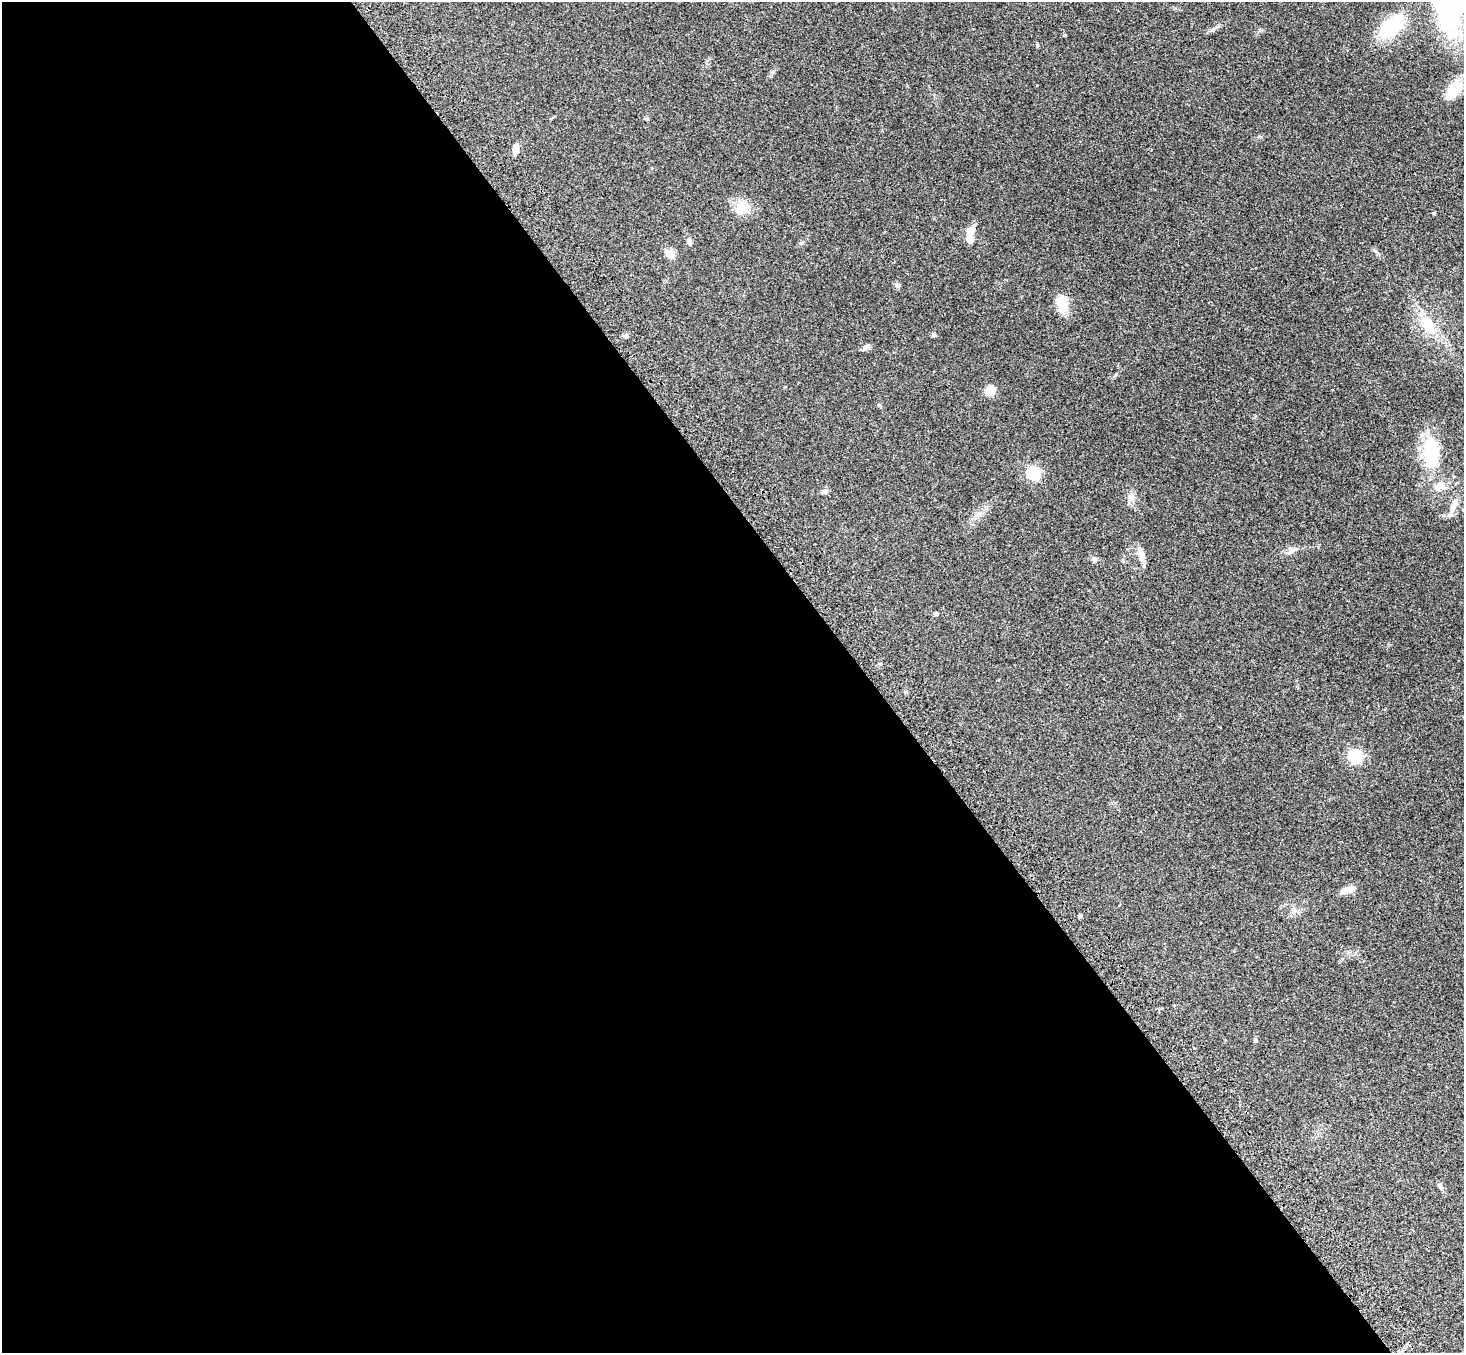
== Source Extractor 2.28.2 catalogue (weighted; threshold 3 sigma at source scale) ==
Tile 9 of 4 x 4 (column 1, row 3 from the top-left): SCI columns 82-1543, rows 1705-3055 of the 6010 x 5974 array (HDU 1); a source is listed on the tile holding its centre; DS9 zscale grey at full resolution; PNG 1466 x 1355 px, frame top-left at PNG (2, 2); no overlay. Shown black and unused: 59% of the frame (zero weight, under 3 of 4 exposures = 5% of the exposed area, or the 3 px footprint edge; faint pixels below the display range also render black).
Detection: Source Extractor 2.28.2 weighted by HDU 2 'WHT'; one run over the whole footprint, this tile lists its part. Background 0.204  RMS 0.0084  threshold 0.0379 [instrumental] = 3 sigma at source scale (4.5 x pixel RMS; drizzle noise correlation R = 1.50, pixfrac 1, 0.05/0.05 arcsec/px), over >= 5 px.
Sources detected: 35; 1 inside a brighter object's white glare — not listed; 2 inside a brighter listed object's ellipse — not listed separately; the other 32 listed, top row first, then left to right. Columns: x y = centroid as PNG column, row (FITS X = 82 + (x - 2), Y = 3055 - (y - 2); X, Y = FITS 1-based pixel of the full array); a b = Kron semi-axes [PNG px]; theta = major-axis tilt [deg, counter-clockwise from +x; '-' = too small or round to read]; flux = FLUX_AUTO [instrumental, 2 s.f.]
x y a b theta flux
1392 26 27 16 42 52
1065 35 4 3 - 0.92
1454 90 25 14 64 18
516 149 12 6 74 5.1
743 207 19 15 52 13
1434 213 4 3 - 1
970 233 14 9 84 7.5
689 241 8 6 -71 2.6
670 254 5 5 - 26
897 285 8 5 -1 2
1061 303 23 12 -74 14
1428 325 28 13 -53 22
934 335 5 5 - 1.2
866 347 10 6 25 2.9
990 391 9 9 - 9.9
879 406 6 3 -20 0.97
1431 453 36 18 -90 44
1033 473 6 6 - 97
1440 485 12 10 42 7.8
824 492 8 6 30 2.2
1131 497 11 8 43 4.7
1453 508 13 7 75 5
1292 550 18 7 28 4.7
1140 552 16 9 -68 6.8
1094 559 7 6 - 2.2
936 614 5 5 - 1.4
1355 756 6 6 - 120
1347 890 15 7 20 7.4
1294 910 9 7 74 3.5
1080 915 4 4 - 1.7
1255 1040 6 5 - 1.3
1440 1187 10 5 -62 2.1
Unlisted compact peaks at least as high as the median listed source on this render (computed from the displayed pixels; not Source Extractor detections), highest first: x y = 1375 251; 801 243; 1037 45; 1259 136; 647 119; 772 72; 906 692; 1259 30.